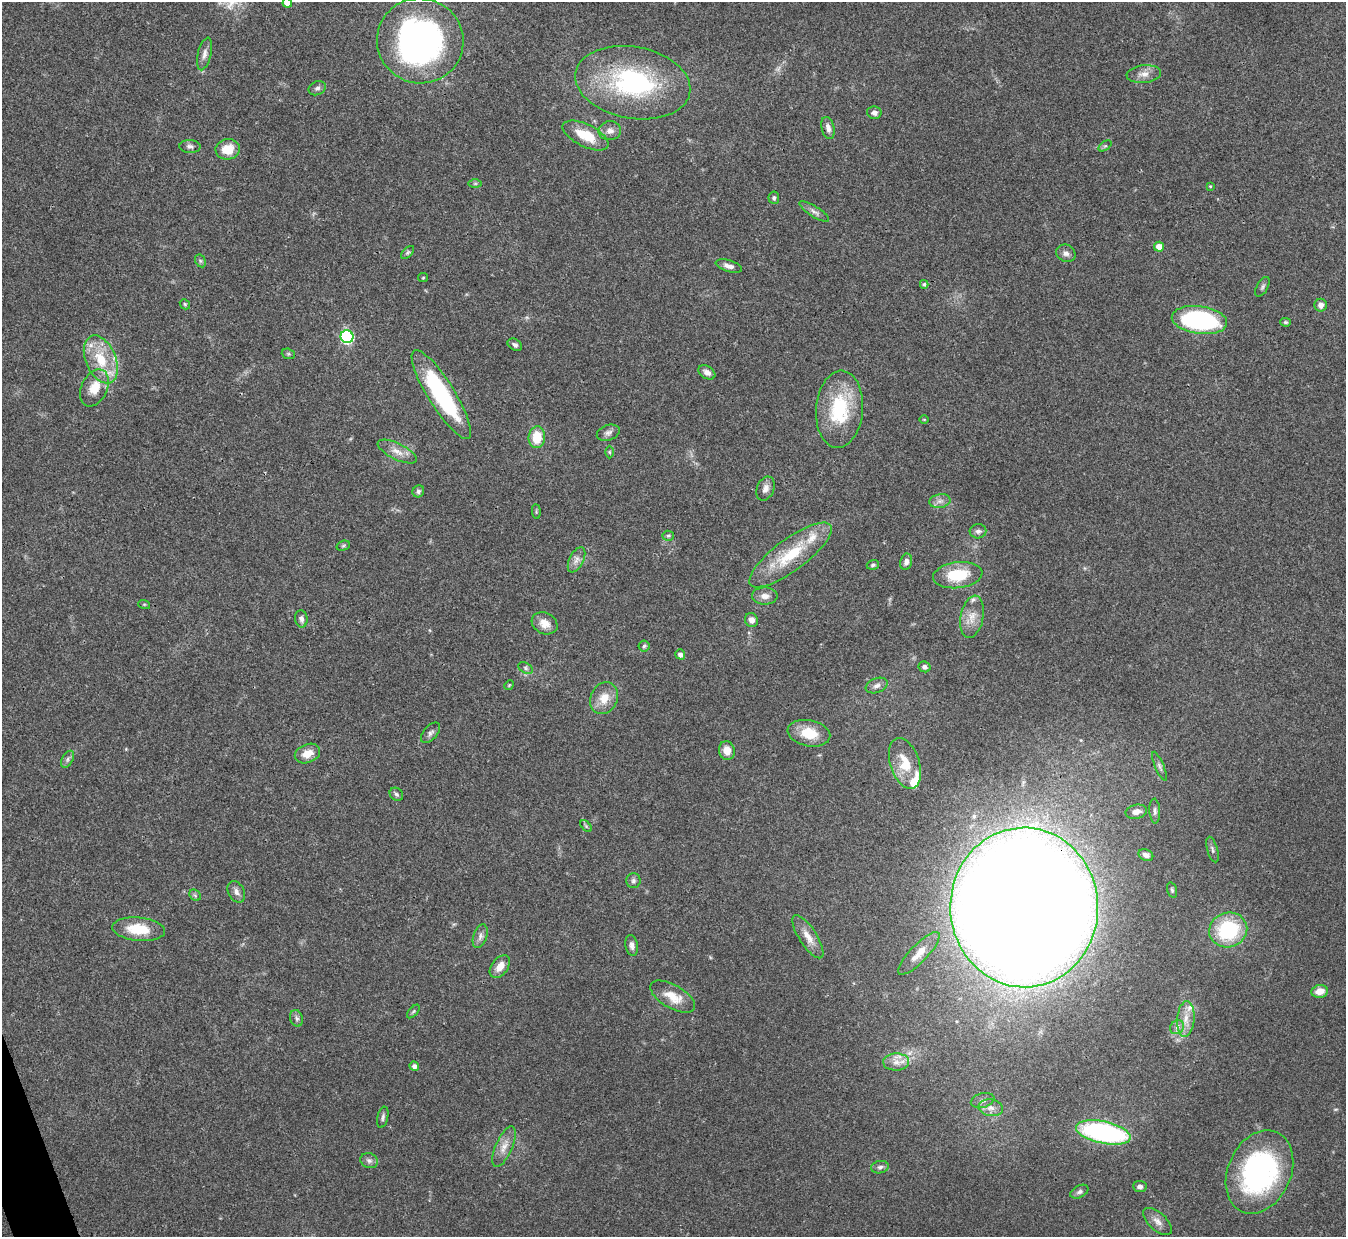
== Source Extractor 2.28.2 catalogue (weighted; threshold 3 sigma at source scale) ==
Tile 7 of 4 x 4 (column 3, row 2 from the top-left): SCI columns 2688-4031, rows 2619-3853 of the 5378 x 5363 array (HDU 1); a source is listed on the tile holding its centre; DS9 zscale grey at full resolution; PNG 1348 x 1239 px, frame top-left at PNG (2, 2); each listed source drawn as its Kron ellipse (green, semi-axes under 4 px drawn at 4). Shown black and unused: <1% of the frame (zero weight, under 3 of 4 exposures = <1% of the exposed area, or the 3 px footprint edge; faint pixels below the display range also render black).
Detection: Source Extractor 2.28.2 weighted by HDU 2 'WHT'; one run over the whole footprint, this tile lists its part. Background 0.0961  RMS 0.006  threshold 0.0271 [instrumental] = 3 sigma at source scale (4.5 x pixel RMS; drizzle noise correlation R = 1.50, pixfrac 1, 0.05/0.05 arcsec/px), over >= 5 px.
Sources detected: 116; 5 inside a brighter listed object's ellipse — not listed separately; the other 111 listed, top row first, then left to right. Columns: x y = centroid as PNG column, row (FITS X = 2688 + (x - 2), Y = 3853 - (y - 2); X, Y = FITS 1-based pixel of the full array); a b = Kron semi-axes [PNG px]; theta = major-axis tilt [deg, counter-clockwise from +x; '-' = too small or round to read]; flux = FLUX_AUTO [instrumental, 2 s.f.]
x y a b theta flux
287 3 5 5 - 7.5
420 41 43 42 - 200
204 54 16 6 76 3.5
1144 74 17 9 5 5
633 83 58 36 -10 93
317 88 9 6 26 1.8
874 113 7 6 - 2.5
828 128 11 6 -77 3.4
610 131 11 9 7 3.9
586 135 25 11 -26 16
190 146 10 6 -2 2
1105 146 7 4 35 0.94
228 149 12 10 7 11
475 183 7 4 0 0.98
1210 186 4 3 - 0.55
774 198 6 5 - 1.3
814 212 17 5 -32 2.7
1159 247 5 5 - 6.3
408 252 8 5 45 1.3
1066 253 10 8 -24 2.6
200 261 7 5 -61 1.1
729 266 13 6 -17 3.2
423 278 5 4 - 0.64
924 284 4 4 - 1.2
1262 287 11 5 61 1.6
185 304 5 4 - 0.83
1321 305 6 6 - 2.9
1199 320 28 14 -8 88
1286 322 5 4 - 0.81
347 337 6 6 - 87
515 345 8 5 -31 1.7
288 354 7 5 -20 0.97
101 359 25 15 -67 22
707 372 9 6 -32 2.9
94 388 19 13 65 11
441 394 51 13 -58 73
839 409 38 23 86 42
924 419 5 3 - 0.48
608 433 12 7 19 2.5
537 437 11 8 85 14
397 452 21 8 -26 5.8
609 452 6 4 -89 0.83
765 489 12 8 67 3.5
418 491 6 5 - 1.4
940 501 11 6 9 2.9
536 512 7 3 -85 0.68
978 531 8 7 - 2.1
668 536 5 5 - 1
343 546 7 5 18 0.96
790 555 50 16 36 31
576 560 13 7 63 3.6
906 562 8 6 78 2.4
873 565 6 5 - 1.1
958 575 25 13 7 23
765 596 13 8 -1 4.2
144 604 6 4 -18 0.68
972 617 21 11 79 7.8
301 619 9 6 -80 2.2
751 620 7 6 - 3.2
545 623 13 10 -28 6.4
644 646 5 5 - 1
680 654 5 4 - 2.2
925 667 6 5 - 1.8
525 668 8 5 -29 1.3
509 685 5 4 - 0.66
877 685 11 7 21 2.8
604 698 16 13 64 9.4
430 733 12 7 49 2.2
809 733 21 13 -11 16
727 751 9 8 - 6.2
307 754 13 9 21 8.2
67 759 9 5 58 1.7
905 763 26 14 -71 16
1160 766 16 4 -67 2
396 794 7 6 - 1.4
1155 811 12 5 -87 2
1136 812 11 7 12 3.9
586 826 7 4 -46 0.93
1212 850 13 5 -74 1.8
1146 855 7 5 -23 2.4
633 881 7 7 - 1.7
1172 890 8 4 -75 1.1
236 892 11 8 -63 3
195 895 6 5 - 1.1
1024 907 80 74 -89 3400
139 929 26 11 -5 18
1228 930 19 17 16 46
480 936 12 6 71 2.7
808 937 25 8 -57 7.1
632 945 10 6 -79 2.6
919 953 28 8 46 7.7
500 967 13 8 54 6.1
1320 991 8 6 9 6.4
673 997 25 11 -30 11
413 1012 8 4 48 0.92
297 1018 8 6 -73 1.8
1186 1019 18 8 85 7.1
1177 1027 7 6 - 2
896 1062 13 8 2 4.8
414 1066 5 4 - 2.2
983 1100 12 7 15 2.8
991 1108 12 8 -10 4.1
383 1117 11 5 78 1.8
1103 1132 28 11 -12 110
504 1147 22 8 67 6.1
369 1161 9 7 -21 2.1
880 1167 9 6 10 1.9
1259 1172 43 31 66 120
1140 1187 7 5 -6 2
1079 1192 10 6 27 1.8
1157 1221 17 9 -42 4.5
Overlapping masked pixels (flux is a lower limit): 2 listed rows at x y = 790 555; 1024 907
Isophote crosses this tile's border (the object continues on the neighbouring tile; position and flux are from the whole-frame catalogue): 1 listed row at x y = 287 3